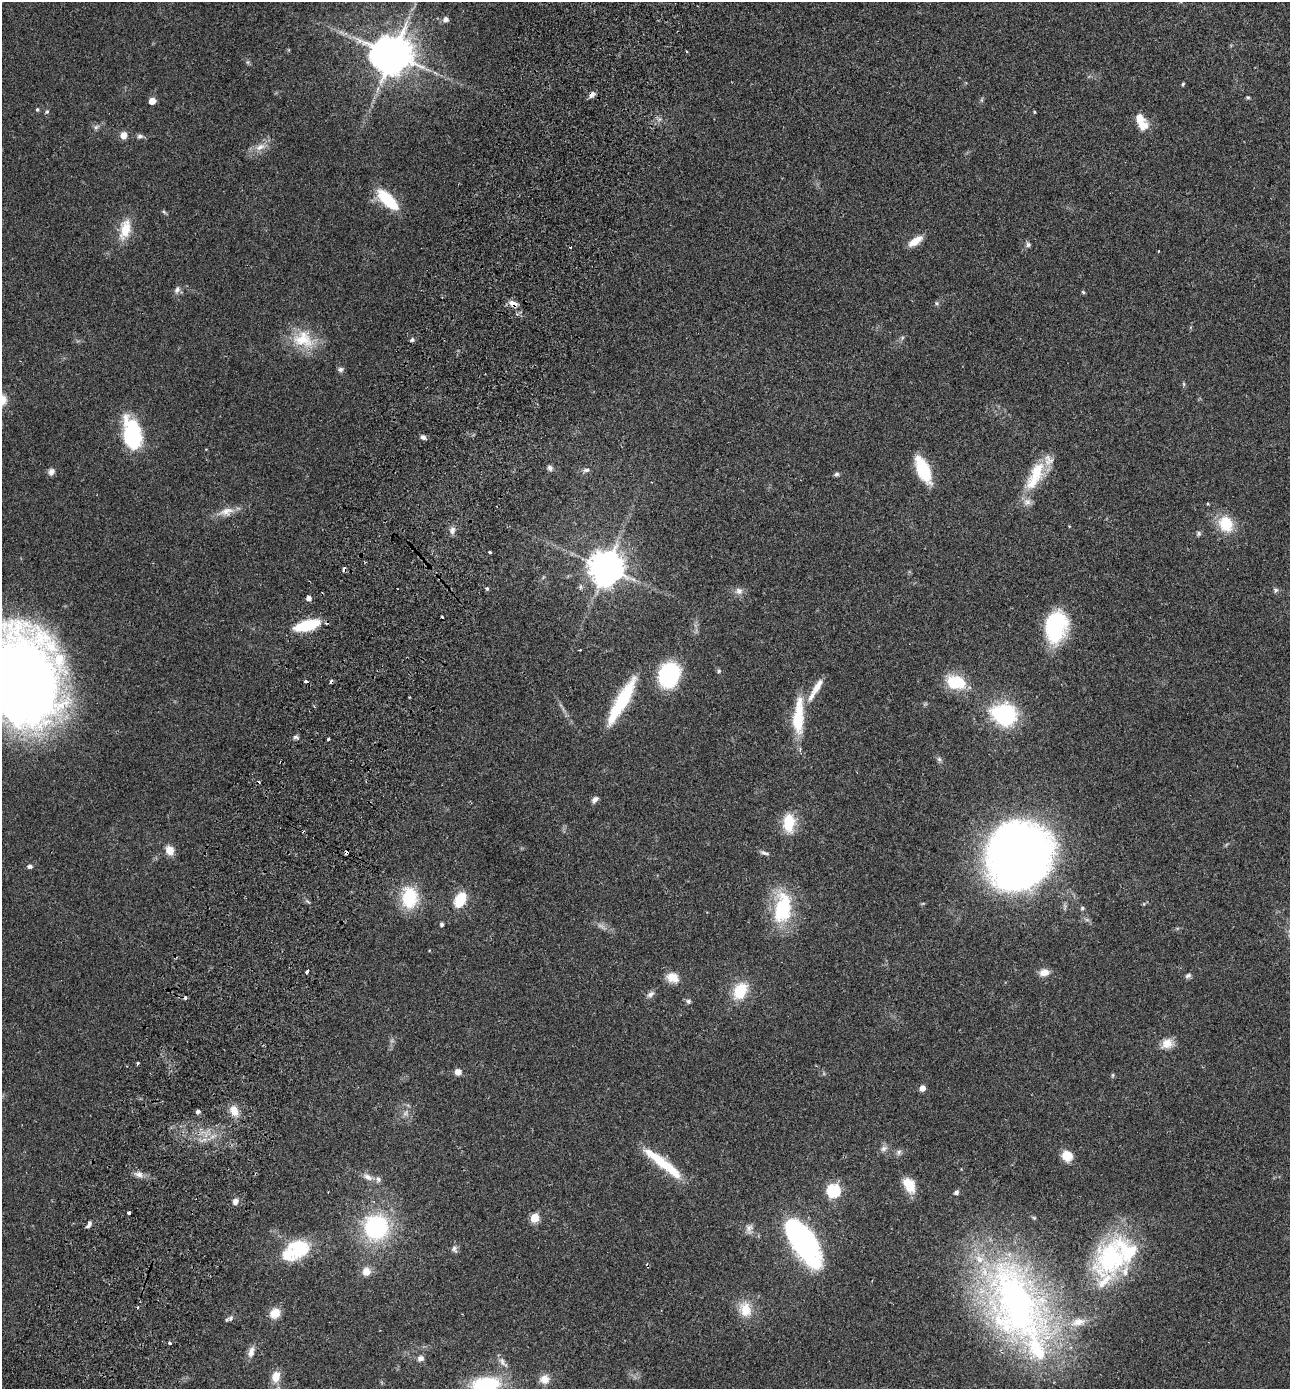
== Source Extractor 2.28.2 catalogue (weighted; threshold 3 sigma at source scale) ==
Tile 7 of 4 x 4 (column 3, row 2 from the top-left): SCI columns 2770-4057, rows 2804-4190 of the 5672 x 5603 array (HDU 1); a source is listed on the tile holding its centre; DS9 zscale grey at full resolution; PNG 1292 x 1391 px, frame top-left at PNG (2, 2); no overlay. Shown black and unused: <1% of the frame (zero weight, under 2 of 3 exposures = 3% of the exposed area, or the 3 px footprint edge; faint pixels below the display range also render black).
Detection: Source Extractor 2.28.2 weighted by HDU 2 'WHT'; one run over the whole footprint, this tile lists its part. Background 0.0859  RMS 0.0077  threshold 0.0346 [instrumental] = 3 sigma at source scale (4.5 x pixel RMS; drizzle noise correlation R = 1.50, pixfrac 1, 0.05/0.05 arcsec/px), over >= 5 px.
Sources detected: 153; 4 too faint to see at this stretch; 4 inside a brighter object's white glare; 7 cosmic-ray / hot-pixel residue — not listed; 13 inside a brighter listed object's ellipse — not listed separately; the other 125 listed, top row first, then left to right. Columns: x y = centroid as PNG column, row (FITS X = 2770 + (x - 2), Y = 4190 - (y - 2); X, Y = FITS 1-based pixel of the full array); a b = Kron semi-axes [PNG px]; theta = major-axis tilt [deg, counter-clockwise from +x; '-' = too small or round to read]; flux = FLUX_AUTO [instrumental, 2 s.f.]
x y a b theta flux
446 19 6 5 - 3.3
686 51 2 2 - 0.82
393 54 12 11 - 2800
248 62 7 4 90 1.2
1183 84 5 4 - 0.9
592 94 9 6 44 2.8
1248 97 5 4 - 0.95
982 100 7 4 -71 1.1
152 101 5 5 - 11
37 109 5 4 - 1.2
47 112 6 5 - 1.2
1034 112 4 3 - 0.78
1143 125 14 12 25 8.3
96 127 8 7 - 2.2
123 135 7 6 - 6.5
140 136 9 6 8 2.2
260 147 17 8 21 7.3
387 199 26 11 -44 34
164 212 7 4 -45 1.2
125 229 28 14 77 17
915 241 17 7 33 10
1028 244 7 6 - 1.9
177 290 10 7 67 2.9
1083 292 6 4 -44 0.95
937 303 6 5 - 1.3
513 304 13 7 -29 5.4
902 338 6 4 72 1.2
303 339 32 24 -19 28
412 340 5 5 - 1.5
340 369 7 6 - 2.2
1184 384 6 4 -89 1.1
132 434 33 17 -77 62
423 437 7 6 - 2.6
550 468 7 6 - 2.4
923 469 26 11 -67 37
586 470 8 5 2 2
51 472 9 7 55 3.2
1036 472 32 18 59 26
836 474 6 5 - 1.7
1027 502 12 10 25 5
226 512 24 11 16 8.8
1226 524 18 15 -63 25
452 530 11 8 83 3.6
1198 534 7 6 - 1.5
490 552 4 3 - 2.6
606 567 10 10 - 1900
344 569 4 3 - 8.2
487 589 4 4 - 1.8
1275 590 7 6 - 1.9
739 591 11 9 -6 4.2
309 598 5 5 - 4.2
307 625 26 9 15 36
1056 627 32 21 80 66
580 650 3 2 - 0.76
719 671 5 5 - 1.2
669 675 18 15 74 98
21 677 90 69 -72 830
956 682 24 16 -18 27
817 686 25 8 58 8.7
622 701 55 12 60 50
1006 715 21 15 74 67
798 717 47 13 87 32
296 737 9 5 -27 1.9
328 739 3 3 - 1.6
939 759 8 6 -62 1.8
595 800 9 6 48 2.6
789 823 21 13 88 23
169 850 10 8 -68 8.5
346 853 4 3 - 19
764 853 13 5 -17 2.3
1022 859 57 52 77 620
30 866 7 5 -1 2.1
409 898 21 15 -88 40
460 899 15 9 64 25
307 901 8 4 -31 1.3
1144 904 5 3 - 0.65
783 908 40 21 83 54
1082 908 6 5 - 1.3
442 924 4 4 - 1.8
307 971 4 3 - 4.2
1044 972 13 9 8 6.1
1188 976 9 6 33 2.1
673 978 17 12 -25 9.9
740 991 15 11 62 30
650 994 12 7 37 3.2
688 1001 8 6 -27 1.8
1167 1043 15 12 22 8.8
138 1063 3 3 - 2.8
458 1072 8 8 - 4.4
1112 1075 7 4 82 1
922 1088 5 5 - 6.4
198 1111 5 4 - 2.5
234 1111 15 10 -72 8.6
884 1148 11 7 27 3.2
898 1152 9 7 67 2.3
1067 1156 13 11 -41 11
658 1159 40 12 -38 28
139 1174 11 9 -22 4.2
368 1177 14 7 -26 4.8
909 1185 15 9 -61 18
833 1191 6 6 - 110
956 1192 5 5 - 2.4
235 1201 8 7 - 3.7
129 1213 3 3 - 2.6
535 1218 5 5 - 31
89 1224 9 5 55 2.2
376 1227 21 20 - 94
749 1228 14 9 78 4.2
802 1240 40 16 -57 260
454 1249 11 7 -73 2.7
297 1252 31 19 2 28
1111 1258 42 37 47 100
366 1272 11 10 - 7.4
1016 1303 115 66 -65 330
137 1307 3 3 - 2.2
745 1309 21 16 -69 16
275 1313 12 10 42 10
230 1318 9 7 41 2.3
170 1343 3 3 - 4.1
251 1352 16 8 72 5.1
420 1358 9 8 - 3.2
502 1362 16 7 -55 4.5
276 1377 15 11 75 8.9
544 1379 11 10 - 7.8
485 1384 24 12 6 64
Overlapping masked pixels (flux is a lower limit): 5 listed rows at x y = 592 94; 513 304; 344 569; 307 625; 346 853
Isophote crosses this tile's border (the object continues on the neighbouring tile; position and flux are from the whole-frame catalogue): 2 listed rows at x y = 21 677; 485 1384